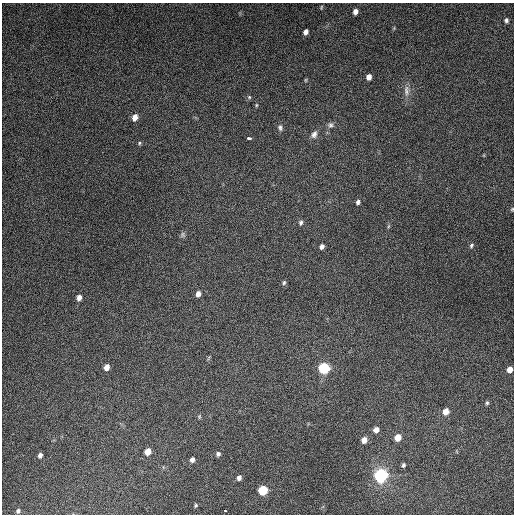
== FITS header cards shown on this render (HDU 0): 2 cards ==
NAXIS1  =                  512
NAXIS2  =                  512

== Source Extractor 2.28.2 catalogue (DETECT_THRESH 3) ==
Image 512 x 512 px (HDU 0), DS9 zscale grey, 1 PNG px = 1 image px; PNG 516 x 516 px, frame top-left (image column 1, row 512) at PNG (2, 3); no overlay
Background 4860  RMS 310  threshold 928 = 3 sigma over >= 5 px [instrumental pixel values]
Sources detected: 45; all 45 listed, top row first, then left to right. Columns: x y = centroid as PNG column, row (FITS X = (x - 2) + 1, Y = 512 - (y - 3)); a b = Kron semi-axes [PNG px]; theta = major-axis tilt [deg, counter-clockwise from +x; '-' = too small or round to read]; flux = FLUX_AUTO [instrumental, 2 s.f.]
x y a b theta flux
321 7 7 3 81 2.2e+04
355 12 6 5 - 1.0e+05
506 20 5 5 - 5.0e+04
306 32 5 4 - 8.2e+04
369 77 5 4 - 1.2e+05
305 80 6 3 89 2.0e+04
406 91 16 7 -86 1.3e+05
249 97 4 4 - 3.5e+04
256 105 5 4 - 2.3e+04
135 117 6 5 - 1.6e+05
330 125 8 8 - 7.2e+04
280 128 8 6 -78 5.8e+04
314 134 11 8 59 1.0e+05
248 138 4 3 - 9.3e+04
139 143 5 5 - 2.9e+04
358 202 6 5 - 5.8e+04
512 209 5 4 - 2.3e+04
301 222 7 6 - 5.0e+04
389 226 6 3 70 2.5e+04
183 235 9 5 -73 4.3e+04
471 246 8 5 63 4.3e+04
322 247 5 4 - 8.1e+04
284 282 7 5 61 3.9e+04
198 294 7 5 76 1.0e+05
79 297 6 5 - 1.1e+05
106 367 6 5 - 1.5e+05
324 368 8 7 - 1.1e+06
510 370 5 5 - 1.6e+05
487 403 5 4 - 3.4e+04
446 412 6 5 - 1.9e+05
199 416 6 4 -80 2.7e+04
376 430 6 5 - 1.3e+05
398 437 6 5 - 2.4e+05
364 440 6 5 - 1.4e+05
148 452 6 5 - 1.9e+05
218 454 5 5 - 5.5e+04
40 455 5 4 - 6.8e+04
192 460 5 5 - 7.2e+04
403 465 5 4 - 4.1e+04
381 475 10 9 - 1.7e+06
239 478 6 5 - 6.9e+04
263 490 7 6 - 7.0e+05
195 505 5 4 - 2.8e+04
18 511 6 5 - 4.7e+04
225 511 3 2 - 1.4e+04
At the frame edge (FLAGS 8, measured only in part): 1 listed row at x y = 512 209